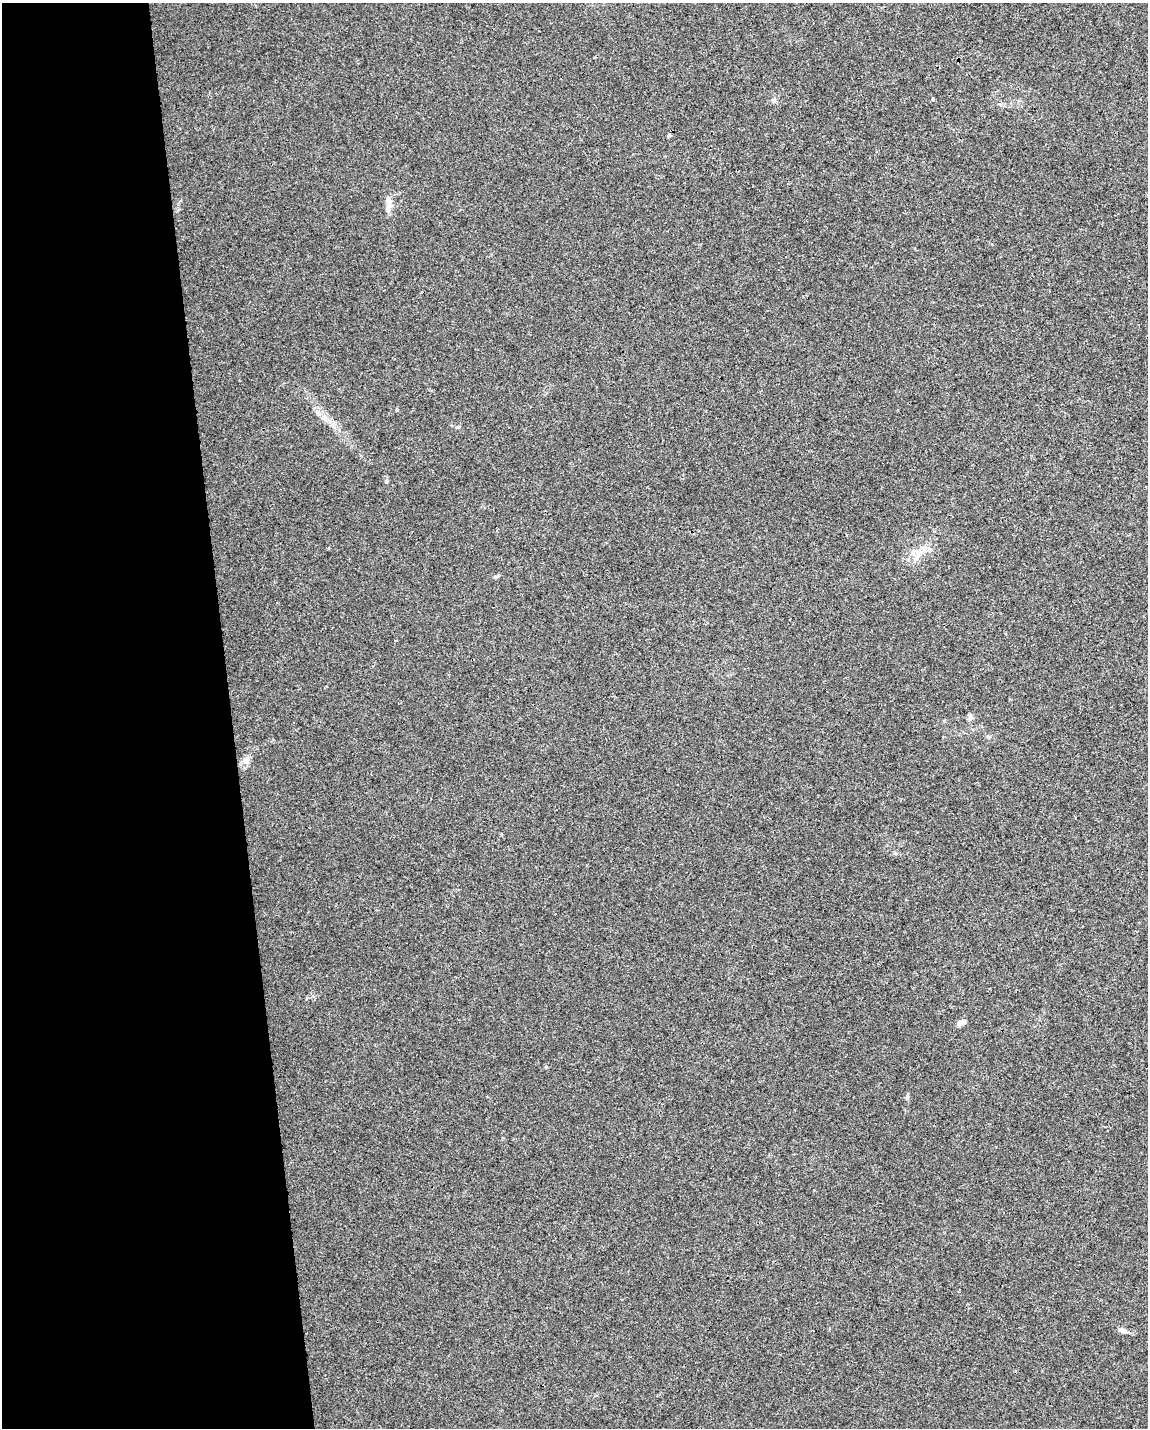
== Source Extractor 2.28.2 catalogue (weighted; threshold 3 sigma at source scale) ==
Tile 5 of 4 x 3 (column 1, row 2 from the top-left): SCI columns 1-1146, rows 1478-2903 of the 4584 x 4338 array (HDU 1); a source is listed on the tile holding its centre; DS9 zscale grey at full resolution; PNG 1150 x 1430 px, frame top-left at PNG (2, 3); no overlay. Shown black and unused: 20% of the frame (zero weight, under 3 of 4 exposures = <1% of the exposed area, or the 3 px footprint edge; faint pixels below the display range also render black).
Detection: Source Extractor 2.28.2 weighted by HDU 2 'WHT'; one run over the whole footprint, this tile lists its part. Background 0.00662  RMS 0.0031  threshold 0.0141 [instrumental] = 3 sigma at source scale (4.5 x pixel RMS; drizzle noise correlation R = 1.50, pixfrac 1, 0.0396/0.0396 arcsec/px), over >= 5 px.
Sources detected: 14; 1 inside a brighter listed object's ellipse — not listed separately; the other 13 listed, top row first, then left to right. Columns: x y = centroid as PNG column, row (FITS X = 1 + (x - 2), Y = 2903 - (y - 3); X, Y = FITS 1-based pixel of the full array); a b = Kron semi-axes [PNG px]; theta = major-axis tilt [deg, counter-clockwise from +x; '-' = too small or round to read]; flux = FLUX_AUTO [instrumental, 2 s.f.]
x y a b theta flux
773 100 6 5 - 0.63
388 208 17 8 81 2.3
397 410 4 3 - 0.41
325 418 12 7 -70 1.8
387 481 5 5 - 0.41
916 558 13 6 61 2.2
495 577 8 4 1 0.48
970 716 10 6 -75 0.98
246 760 12 9 82 1.9
895 853 6 5 - 0.51
961 1022 12 6 22 1.5
907 1097 6 5 - 0.54
1123 1331 12 6 -22 1.3
Unlisted compact peaks at least as high as the median listed source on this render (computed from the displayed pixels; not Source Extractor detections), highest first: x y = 546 1067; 458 427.